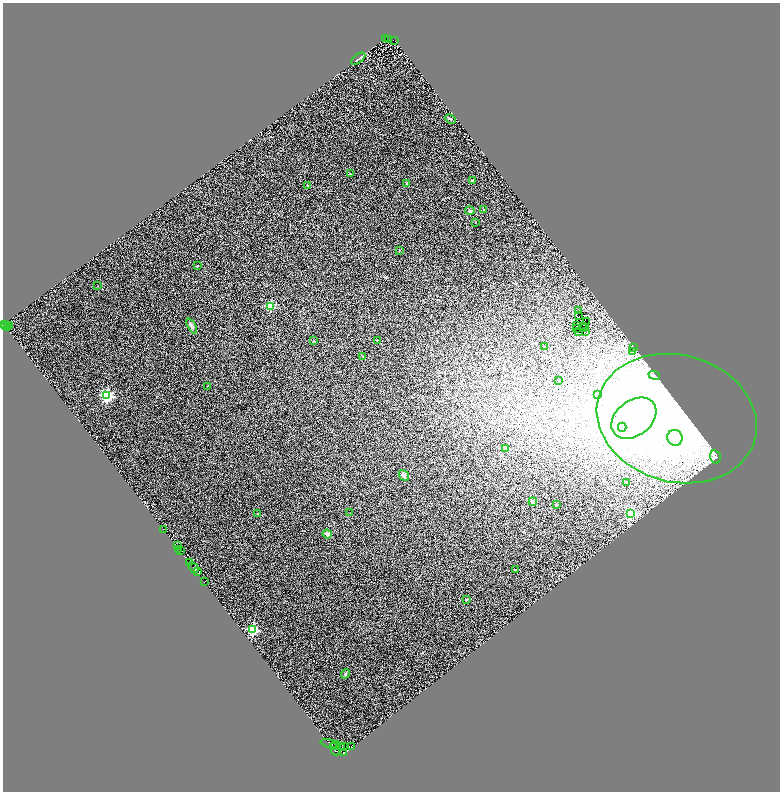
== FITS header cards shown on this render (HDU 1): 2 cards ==
NAXIS1  =                 1555
NAXIS2  =                 1579

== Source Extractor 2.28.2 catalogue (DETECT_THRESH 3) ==
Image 1555 x 1579 px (HDU 1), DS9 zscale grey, zoomed out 1/2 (1 PNG px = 2 x 2 image px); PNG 782 x 794 px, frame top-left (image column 2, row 1578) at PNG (3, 3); each listed source drawn as its Kron ellipse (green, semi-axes under 4 px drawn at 4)
Background 1.05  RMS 0.77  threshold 2.32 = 3 sigma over >= 5 px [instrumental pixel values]
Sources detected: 113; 38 cannot appear on this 1/2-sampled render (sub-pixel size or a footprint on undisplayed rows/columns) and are neither listed nor drawn; the other 75 listed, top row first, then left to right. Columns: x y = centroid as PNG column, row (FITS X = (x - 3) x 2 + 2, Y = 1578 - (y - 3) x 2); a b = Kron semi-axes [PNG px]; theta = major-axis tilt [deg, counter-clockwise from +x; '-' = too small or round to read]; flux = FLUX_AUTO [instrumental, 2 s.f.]
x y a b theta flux
385 38 2 1 - 100
388 40 2 1 - 110
395 40 2 1 - 100
358 59 8 2 38 300
451 119 6 3 -27 160
350 174 2 2 - 130
472 180 2 2 - 410
407 183 3 2 - 82
308 185 2 2 - 83
484 210 3 3 - 110
470 211 5 4 - 210
475 222 2 2 - 42
399 250 2 2 - 53
197 266 2 2 - 170
98 286 2 2 - 70
271 306 3 3 - 6100
578 311 2 1 - 55
578 316 2 1 - 140
586 321 2 1 - 40
4 324 2 2 - 700
6 325 3 1 - 650
9 325 2 1 - 79
577 325 2 2 - 15
192 326 8 4 -62 480
584 326 2 1 - 38
7 328 2 1 - 130
585 328 2 1 - 31
576 329 3 2 - 120
585 331 3 1 - 100
578 332 2 1 - 110
377 340 2 2 - 200
314 341 3 2 - 61
545 346 2 2 - 47
633 347 3 2 - 49
632 351 3 2 - 86
363 356 3 2 - 85
654 375 6 3 -22 140
559 381 2 2 - 93
207 386 2 2 - 48
597 394 4 3 - 150
107 396 4 4 - 24000
634 418 25 17 38 8400
677 419 81 63 -15 73000
622 427 4 3 - 240
675 438 8 7 - 1800
505 448 2 2 - 52
715 457 7 5 -75 320
404 475 6 4 -51 520
626 483 2 1 - 80
533 502 4 2 - 120
556 505 3 3 - 160
350 513 2 1 - 43
630 513 4 4 - 14000
257 514 2 2 - 280
164 529 2 1 - 680
327 534 5 3 - 460
177 546 3 2 - 5100
179 549 2 1 - 68
181 551 3 2 - 1900
190 562 3 1 - 160
193 567 6 2 -48 2400
516 570 2 2 - 130
197 572 3 2 - 3200
204 582 2 1 - 43
467 599 3 3 - 110
253 630 3 3 - 13000
345 674 5 3 - 220
331 744 10 3 -14 2000
336 745 4 2 - 2800
334 747 3 1 - 2900
343 747 3 2 - 2000
352 747 2 1 - 2200
341 748 2 2 - 1000
336 751 4 2 - 630
344 753 3 2 - 2300
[38 sub-pixel or undisplayed-footprint detections neither listed nor drawn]